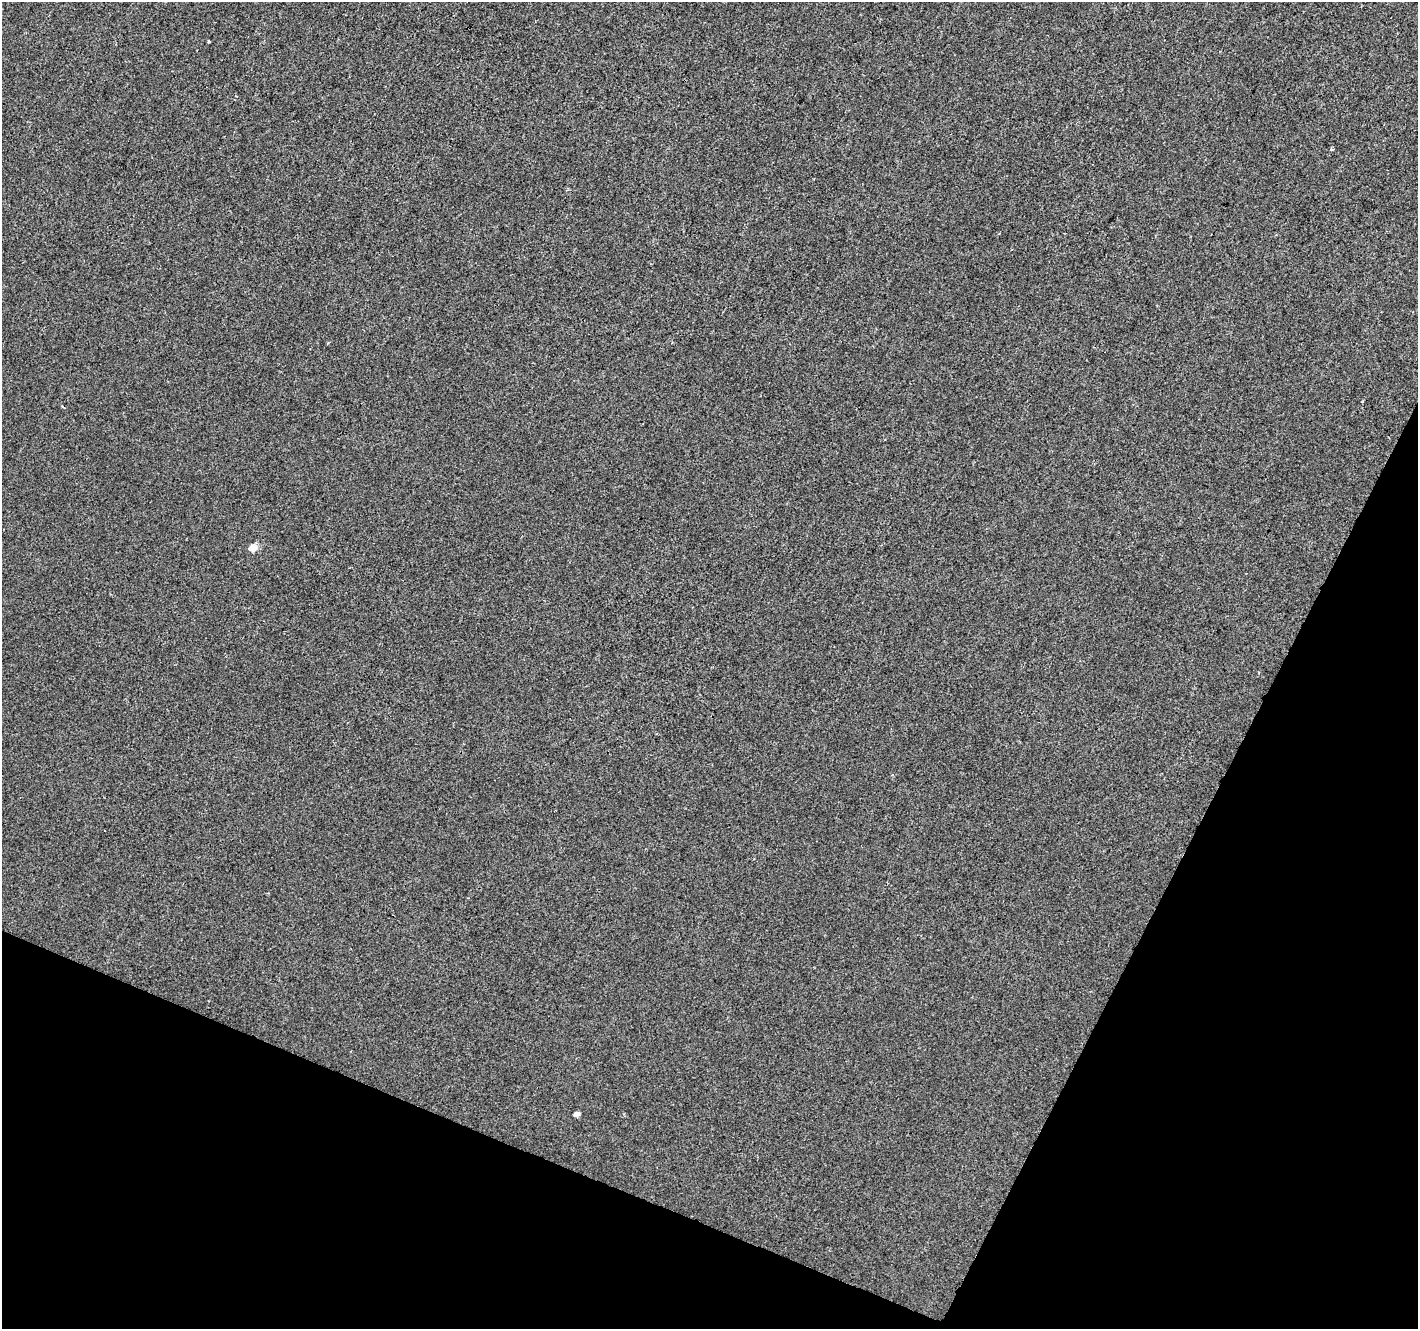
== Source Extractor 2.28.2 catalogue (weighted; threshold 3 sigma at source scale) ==
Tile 15 of 4 x 4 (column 3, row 4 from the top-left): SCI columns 2837-4252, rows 270-1596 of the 5667 x 5782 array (HDU 1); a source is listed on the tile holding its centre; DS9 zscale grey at full resolution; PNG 1420 x 1331 px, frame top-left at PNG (2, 2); no overlay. Shown black and unused: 22% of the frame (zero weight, under 2 of 3 exposures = <1% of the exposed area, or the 3 px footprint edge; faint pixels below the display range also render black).
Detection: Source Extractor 2.28.2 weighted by HDU 2 'WHT'; one run over the whole footprint, this tile lists its part. Background -6.41e-04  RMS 0.0041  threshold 0.0186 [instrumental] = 3 sigma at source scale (4.5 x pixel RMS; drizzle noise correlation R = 1.50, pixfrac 1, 0.0396/0.0396 arcsec/px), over >= 5 px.
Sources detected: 5; all 5 listed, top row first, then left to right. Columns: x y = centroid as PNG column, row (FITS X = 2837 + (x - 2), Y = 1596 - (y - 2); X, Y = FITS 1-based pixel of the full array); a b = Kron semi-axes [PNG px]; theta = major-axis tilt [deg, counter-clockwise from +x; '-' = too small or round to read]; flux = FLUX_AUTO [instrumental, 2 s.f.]
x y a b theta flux
209 41 3 3 - 0.78
1332 149 4 3 - 0.66
62 406 4 3 - 0.42
253 548 6 5 - 7.2
576 1114 6 5 - 1.6